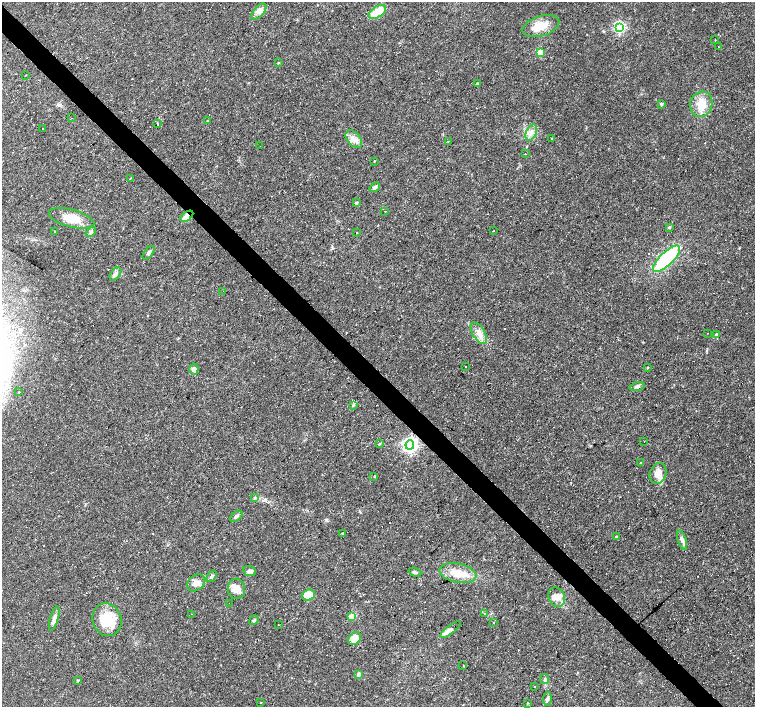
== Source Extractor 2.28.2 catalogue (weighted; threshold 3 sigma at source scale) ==
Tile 11 of 4 x 4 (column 3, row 3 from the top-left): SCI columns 3011-4516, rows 1626-3035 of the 6021 x 6003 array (HDU 1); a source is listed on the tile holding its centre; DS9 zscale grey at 2 x 2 block average (1 PNG px = mean of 2 x 2 image px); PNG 757 x 709 px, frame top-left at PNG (2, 2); each listed source drawn as its Kron ellipse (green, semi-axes under 4 px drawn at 4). Shown black and unused: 4% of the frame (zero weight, under 3 of 4 exposures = <1% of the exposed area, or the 3 px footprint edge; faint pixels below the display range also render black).
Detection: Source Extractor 2.28.2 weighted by HDU 2 'WHT'; one run over the whole footprint, this tile lists its part. Background 0.033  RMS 0.0024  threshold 0.011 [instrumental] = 3 sigma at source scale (4.5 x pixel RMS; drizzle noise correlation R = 1.50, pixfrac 1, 0.0396/0.0396 arcsec/px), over >= 5 px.
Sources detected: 123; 34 cosmic-ray / hot-pixel residue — neither listed nor drawn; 4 inside a brighter listed object's ellipse — not listed separately; the other 85 listed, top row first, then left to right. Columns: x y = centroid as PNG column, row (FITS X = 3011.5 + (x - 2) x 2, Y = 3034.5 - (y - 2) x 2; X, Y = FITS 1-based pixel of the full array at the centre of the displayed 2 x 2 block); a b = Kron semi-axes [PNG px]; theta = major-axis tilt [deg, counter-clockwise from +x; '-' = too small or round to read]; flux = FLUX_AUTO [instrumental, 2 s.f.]
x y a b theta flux
259 12 10 5 48 2.9
377 12 10 5 33 14
541 26 19 10 17 9.7
619 27 4 4 - 80
715 40 2 2 - 0.42
718 46 2 2 - 0.25
540 52 3 3 - 15
278 63 3 2 - 0.41
25 76 2 2 - 0.28
477 83 2 2 - 0.83
662 104 3 3 - 1.1
701 104 13 11 72 8.5
71 118 2 2 - 1
207 121 2 2 - 0.43
157 124 2 2 - 1.9
43 129 2 2 - 0.94
531 133 8 5 67 2.8
551 138 2 2 - 0.66
354 139 10 6 -48 3.6
448 141 2 2 - 1.8
260 146 2 2 - 0.4
525 154 2 2 - 0.19
374 161 2 2 - 0.29
130 178 2 2 - 0.9
375 187 5 4 - 1.3
356 203 3 3 - 0.75
385 211 2 2 - 0.25
187 216 7 4 37 6.3
71 218 23 8 -15 11
669 227 3 3 - 0.86
493 230 2 2 - 0.31
54 231 2 2 - 0.27
91 232 6 3 43 1.2
356 232 2 2 - 3.8
148 253 8 3 51 1.3
666 259 17 6 45 49
115 274 7 4 54 1.7
223 291 2 2 - 2.1
479 333 12 6 -58 5
708 333 2 2 - 0.24
716 335 3 3 - 3.7
466 366 2 2 - 1
647 368 3 2 - 0.39
194 369 5 4 - 2.3
637 386 7 3 13 1.4
19 392 2 2 - 0.8
353 405 3 2 - 0.5
644 441 2 2 - 1.2
379 444 3 2 - 0.46
410 445 5 4 - 180
640 462 2 2 - 0.53
658 473 11 8 70 5.8
374 476 2 2 - 1.5
254 498 4 2 - 0.54
236 516 7 3 37 1.4
343 533 2 2 - 3.2
616 537 3 3 - 1.2
682 540 10 4 -71 2
250 571 6 5 - 1.5
415 572 6 3 -20 1.1
458 573 18 9 -11 9
212 576 6 3 53 1.2
196 583 10 7 39 3.7
236 589 10 8 -82 5.5
308 595 7 5 20 9.6
557 597 10 8 -66 4.5
229 603 2 2 - 0.42
191 614 2 2 - 0.16
485 614 2 2 - 0.3
352 616 3 3 - 17
54 619 12 4 74 2.9
107 620 17 14 -70 16
254 620 5 3 - 0.98
493 623 2 2 - 0.26
278 625 2 2 - 0.21
450 630 12 4 37 2.3
355 639 7 5 41 7.6
463 665 2 2 - 3.4
359 674 3 3 - 2.8
545 679 5 2 - 0.79
77 681 3 2 - 0.64
534 686 2 2 - 0.6
547 699 6 4 85 1.3
261 703 2 2 - 0.25
527 703 3 2 - 0.3
Overlapping masked pixels (flux is a lower limit): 1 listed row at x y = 187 216
Diffuse or blended objects may show on this block-average render without a row.